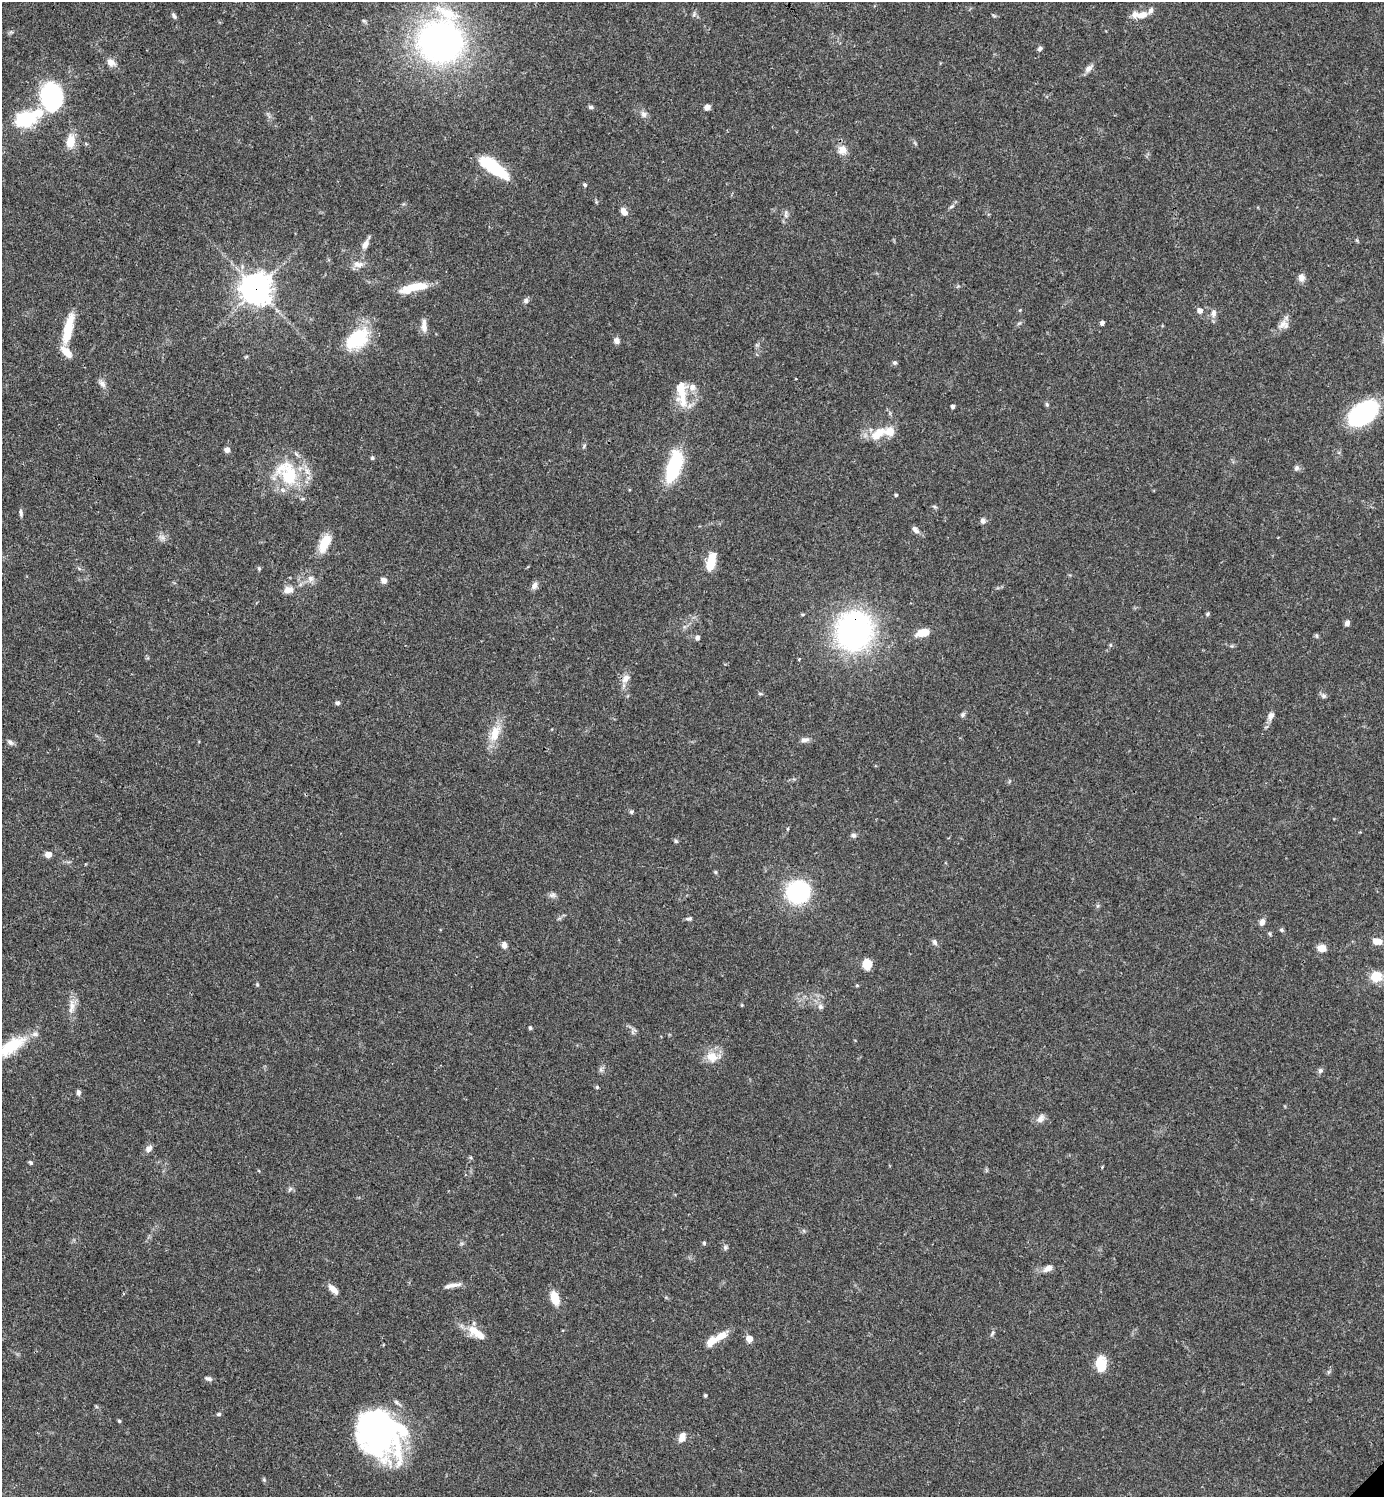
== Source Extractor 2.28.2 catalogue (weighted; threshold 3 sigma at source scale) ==
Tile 11 of 4 x 4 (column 3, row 3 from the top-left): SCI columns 3062-4443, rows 1496-2990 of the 5981 x 5982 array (HDU 1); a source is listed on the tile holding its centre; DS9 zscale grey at full resolution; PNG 1386 x 1499 px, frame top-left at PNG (2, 2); no overlay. Shown black and unused: <1% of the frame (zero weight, under 3 of 4 exposures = <1% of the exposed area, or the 3 px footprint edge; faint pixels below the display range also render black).
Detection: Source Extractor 2.28.2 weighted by HDU 2 'WHT'; one run over the whole footprint, this tile lists its part. Background 0.0388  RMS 0.0027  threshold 0.012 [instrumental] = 3 sigma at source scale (4.5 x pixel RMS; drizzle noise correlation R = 1.50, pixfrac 1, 0.05/0.05 arcsec/px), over >= 5 px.
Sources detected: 139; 4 inside a brighter object's white glare — not listed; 9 inside a brighter listed object's ellipse — not listed separately; the other 126 listed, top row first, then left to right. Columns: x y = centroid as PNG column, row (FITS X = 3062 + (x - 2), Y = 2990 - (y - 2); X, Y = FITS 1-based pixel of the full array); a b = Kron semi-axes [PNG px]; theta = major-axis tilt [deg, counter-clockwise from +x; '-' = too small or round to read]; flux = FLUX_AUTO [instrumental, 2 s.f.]
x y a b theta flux
694 14 6 4 49 0.51
1143 15 14 9 19 2.5
174 16 9 5 -64 0.59
994 16 6 4 -20 0.34
440 41 40 36 74 110
1040 49 6 5 - 0.64
111 62 9 8 - 1.9
1089 68 11 7 47 1.3
51 97 16 13 -79 60
591 107 7 5 -3 0.53
707 107 6 5 - 1.5
644 114 9 7 -49 1.1
22 119 20 17 72 9
71 141 16 10 84 3.9
842 150 10 10 - 2.5
494 168 34 11 -37 15
585 185 5 5 - 0.4
951 207 6 4 20 0.4
624 212 8 6 -56 1.8
786 214 12 4 90 0.82
365 245 13 7 60 1.6
358 264 15 8 -7 1.8
1301 278 9 8 - 1.5
417 287 26 10 7 6.1
256 289 10 10 - 360
526 301 7 6 - 0.76
1200 310 7 6 - 1.2
1213 313 10 7 -90 1.3
1102 323 5 4 - 0.71
1283 324 15 9 24 1.9
424 326 17 7 -87 1.9
68 329 37 9 76 7.7
357 339 27 17 38 15
617 341 7 6 - 1.3
246 357 6 4 20 0.27
895 363 6 5 - 0.56
102 384 12 7 -52 1.2
682 393 37 13 -85 6.9
1047 404 6 5 - 0.41
953 406 4 3 - 0.82
1363 413 30 18 39 30
877 434 22 12 42 5.1
584 446 8 3 59 0.36
227 450 6 6 - 1
372 458 5 4 - 0.42
674 467 36 13 73 18
1296 468 8 6 74 0.73
287 473 40 27 -55 16
896 495 4 3 - 0.46
934 507 7 3 -19 0.37
21 513 10 4 -84 0.64
983 521 7 7 - 0.74
915 530 11 6 -49 1
162 537 11 6 -40 1.1
324 543 21 10 64 5.8
712 559 18 9 80 4.7
259 568 6 4 -71 0.38
310 579 10 9 - 1.4
384 580 8 6 -49 1.2
535 586 11 7 74 1.1
288 590 12 8 8 2.1
1207 614 5 5 - 0.35
1347 623 6 5 - 0.87
854 631 29 26 71 77
923 633 13 8 13 3.9
1316 636 6 4 -61 0.39
697 638 6 5 - 0.83
1110 645 5 3 - 0.32
799 659 4 2 - 0.27
625 679 13 9 52 1.7
760 694 6 4 -1 0.34
1324 696 7 6 - 0.68
337 703 6 5 - 0.57
962 715 7 6 - 0.61
1271 716 11 7 62 1.3
495 733 25 13 70 5.1
805 740 10 6 13 1.1
10 742 9 6 -44 0.78
631 812 5 5 - 0.45
787 829 5 3 - 0.27
853 835 6 6 - 0.69
676 841 6 4 -48 0.4
48 854 5 4 - 3.8
715 872 5 5 - 0.32
798 892 16 14 29 38
552 895 10 6 1 0.83
689 919 7 5 13 0.62
1262 922 8 6 70 1.3
1282 930 7 4 -28 0.43
1377 941 9 6 -6 2.8
935 942 8 6 -71 0.79
504 945 9 6 -85 1.1
1322 948 8 7 - 2.9
867 964 9 8 - 4.4
1376 976 12 11 - 5
257 985 5 4 - 0.27
72 1006 23 7 85 2.5
821 1007 8 6 -46 0.89
530 1028 5 4 - 0.38
10 1047 44 13 32 12
712 1057 16 14 -31 3.8
1320 1070 7 6 - 0.74
597 1087 4 4 - 0.36
78 1093 6 5 - 0.81
1041 1118 12 8 57 1.4
149 1148 10 7 46 1.3
30 1163 5 4 - 0.47
1102 1167 3 3 - 0.23
290 1189 7 5 46 0.57
704 1243 5 4 - 0.38
725 1247 7 5 -89 0.58
1048 1268 11 7 28 1.6
452 1285 24 5 11 1.9
333 1289 13 6 -46 2.3
555 1298 13 8 -71 5.1
476 1332 27 10 -37 4.8
992 1333 9 4 63 0.52
721 1336 19 9 34 3.4
749 1339 6 6 - 2.1
1101 1364 16 11 -85 5.9
209 1379 10 5 -18 0.71
705 1395 3 3 - 0.38
219 1414 5 4 - 0.51
119 1421 4 4 - 0.34
375 1432 50 39 -28 70
682 1437 11 7 72 2.2
Overlapping masked pixels (flux is a lower limit): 3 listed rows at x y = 440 41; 256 289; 854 631
Isophote crosses this tile's border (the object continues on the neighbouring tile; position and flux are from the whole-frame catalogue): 1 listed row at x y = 10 1047